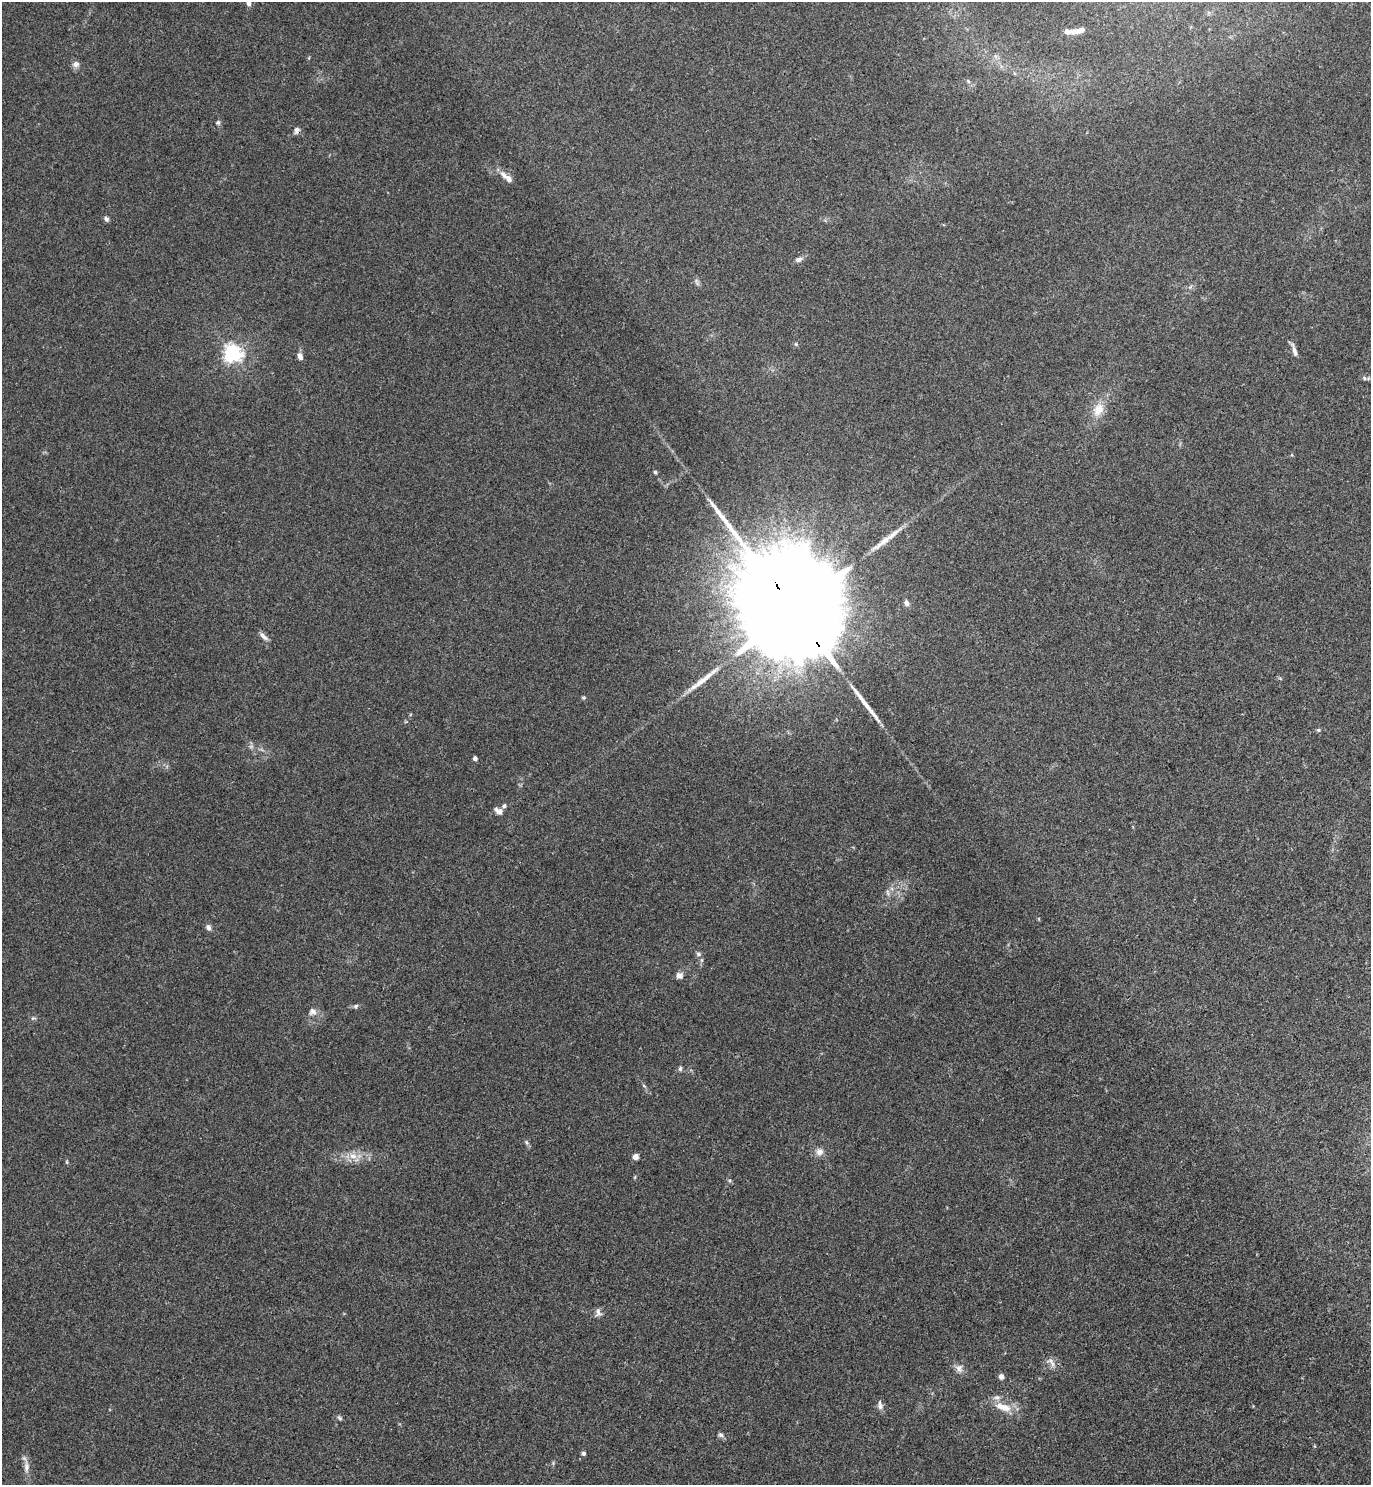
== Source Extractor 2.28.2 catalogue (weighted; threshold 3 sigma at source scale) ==
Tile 6 of 4 x 4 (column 2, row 2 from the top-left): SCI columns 1541-2909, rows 2975-4457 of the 5947 x 5950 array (HDU 1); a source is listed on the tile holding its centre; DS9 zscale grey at full resolution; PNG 1373 x 1487 px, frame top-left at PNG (2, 2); no overlay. Shown black and unused: <1% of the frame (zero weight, under 3 of 4 exposures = <1% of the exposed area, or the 3 px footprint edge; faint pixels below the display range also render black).
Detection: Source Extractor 2.28.2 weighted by HDU 2 'WHT'; one run over the whole footprint, this tile lists its part. Background 0.0531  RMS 0.0053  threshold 0.0238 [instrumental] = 3 sigma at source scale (4.5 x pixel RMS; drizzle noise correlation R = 1.50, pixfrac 1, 0.05/0.05 arcsec/px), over >= 5 px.
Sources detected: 55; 3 long thin detections or spike segments (spike, bleed or trail) — not listed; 3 inside a brighter listed object's ellipse — not listed separately; the other 49 listed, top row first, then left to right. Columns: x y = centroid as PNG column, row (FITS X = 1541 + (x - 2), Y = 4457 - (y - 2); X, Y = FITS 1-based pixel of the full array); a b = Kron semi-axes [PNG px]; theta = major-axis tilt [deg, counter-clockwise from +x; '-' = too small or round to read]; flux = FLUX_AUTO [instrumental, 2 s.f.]
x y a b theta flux
249 3 6 5 - 1.4
1078 31 12 6 17 4.2
76 64 9 7 23 2.4
968 81 6 4 -71 0.85
218 122 6 6 - 1
297 130 9 6 68 1.8
504 176 16 6 -47 3.4
106 219 7 5 -57 1.4
799 259 9 6 20 2.1
796 344 5 5 - 0.72
1295 351 17 5 -74 2.5
232 353 6 6 - 230
300 356 7 5 -69 2.9
1364 378 6 5 - 0.9
1098 410 20 14 60 8.2
655 472 4 4 - 0.84
906 603 7 5 -61 1.8
795 612 52 20 -55 37000
263 636 13 5 -43 2.3
584 698 6 4 0 0.68
1318 730 6 4 -20 0.78
475 758 4 4 - 2.2
504 806 6 5 - 1.3
499 811 9 7 -30 3
888 892 9 4 -81 1.3
208 927 8 6 -60 1.8
698 954 7 6 - 1.4
680 976 9 8 - 2.3
356 1006 7 5 51 1
313 1011 10 9 - 2.8
680 1069 7 5 75 1
644 1086 6 3 -20 0.57
526 1142 6 4 -71 0.88
819 1152 8 8 - 3.4
353 1156 12 9 -13 5
635 1157 4 4 - 5.9
67 1162 6 3 -71 0.61
635 1177 5 3 - 0.51
730 1180 6 6 - 0.9
598 1312 11 7 -80 2.2
1051 1361 13 7 2 2.6
959 1368 11 10 - 2.8
1001 1376 6 5 - 2.2
880 1405 13 7 -85 2.1
1003 1407 22 9 -17 8.5
340 1418 8 5 -28 1
721 1435 8 6 -30 1.3
583 1453 4 4 - 1.9
26 1467 15 7 85 3.4
Overlapping masked pixels (flux is a lower limit): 2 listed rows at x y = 297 130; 795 612
Isophote crosses this tile's border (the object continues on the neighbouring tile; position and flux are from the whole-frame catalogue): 1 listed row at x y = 249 3